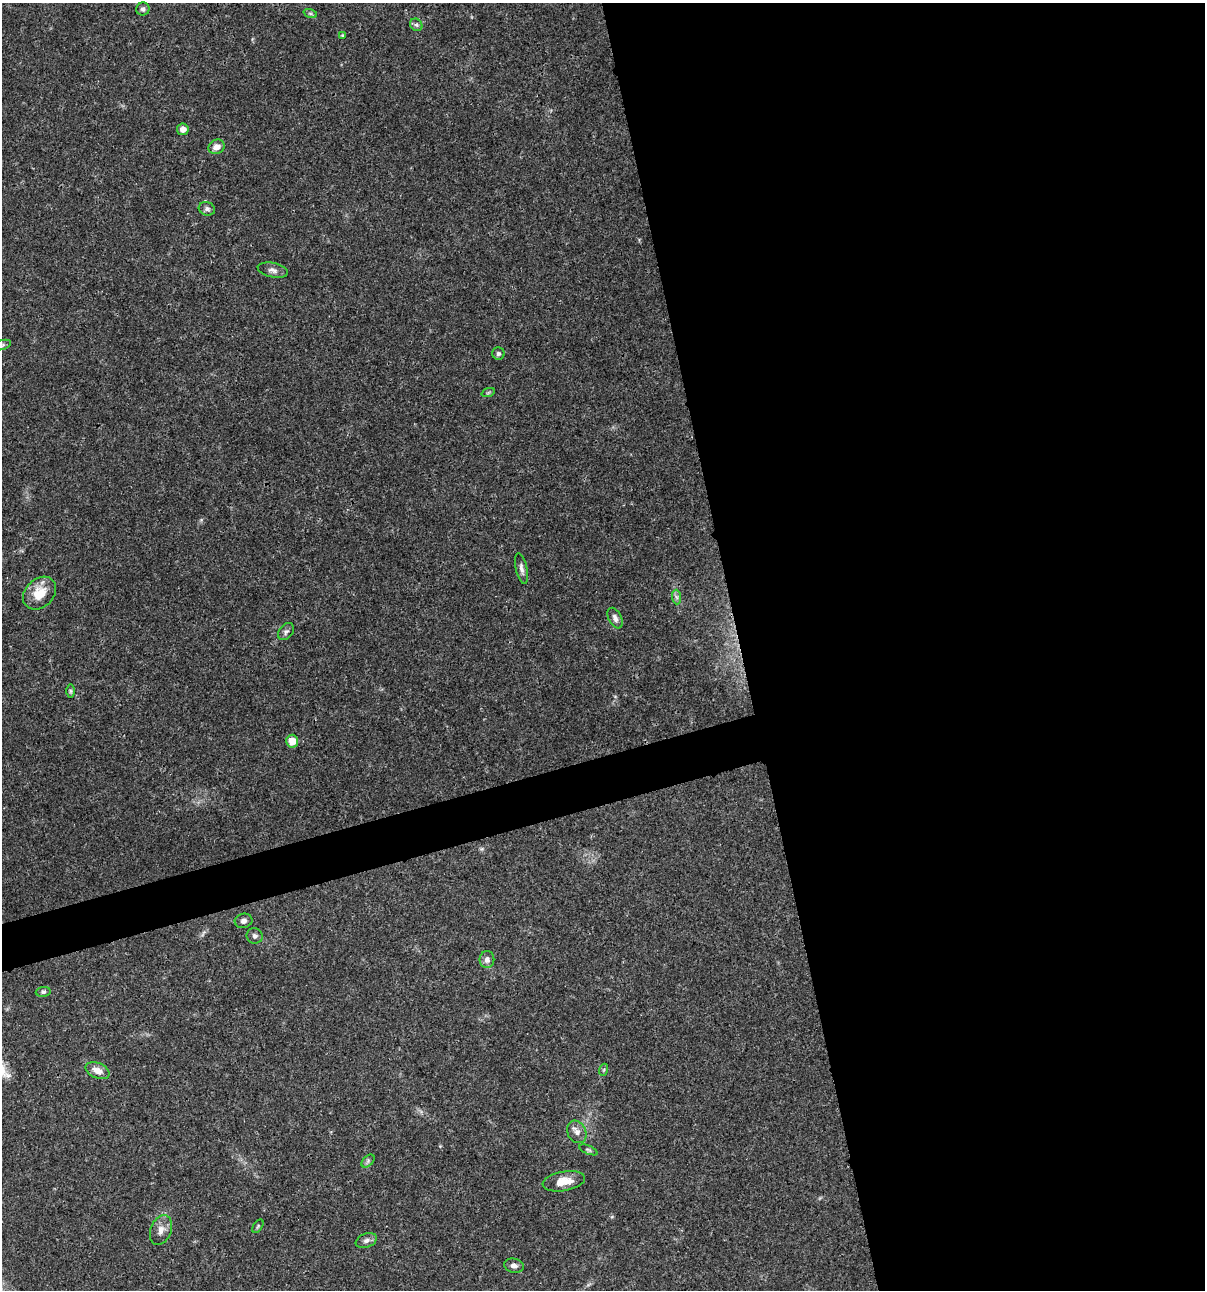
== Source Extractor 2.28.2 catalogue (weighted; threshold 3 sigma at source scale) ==
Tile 8 of 4 x 4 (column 4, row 2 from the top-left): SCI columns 3711-4913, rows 2581-3868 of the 4962 x 5160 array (HDU 1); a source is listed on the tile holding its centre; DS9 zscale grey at full resolution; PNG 1207 x 1292 px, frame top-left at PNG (2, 3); each listed source drawn as its Kron ellipse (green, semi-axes under 4 px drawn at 4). Shown black and unused: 41% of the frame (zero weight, under 3 of 4 exposures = <1% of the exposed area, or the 3 px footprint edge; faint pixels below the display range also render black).
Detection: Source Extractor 2.28.2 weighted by HDU 2 'WHT'; one run over the whole footprint, this tile lists its part. Background 0.0315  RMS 0.002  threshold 0.00908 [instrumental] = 3 sigma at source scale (4.5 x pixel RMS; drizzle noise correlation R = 1.50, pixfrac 1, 0.0396/0.0396 arcsec/px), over >= 5 px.
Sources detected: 32; all 32 listed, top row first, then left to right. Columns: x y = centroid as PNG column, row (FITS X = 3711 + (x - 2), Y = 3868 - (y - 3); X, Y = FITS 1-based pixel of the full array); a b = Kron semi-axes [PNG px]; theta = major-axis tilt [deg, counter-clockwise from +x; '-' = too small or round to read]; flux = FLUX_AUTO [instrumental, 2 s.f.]
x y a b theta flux
143 9 7 6 - 0.58
310 13 7 4 -19 0.38
416 25 7 5 -43 0.42
342 35 4 3 - 0.18
183 129 6 6 - 1.2
216 147 8 7 - 1.5
207 209 8 6 -18 0.61
273 270 15 7 -12 1
2 345 9 4 19 0.43
498 354 6 6 - 0.45
488 393 7 4 19 0.32
521 569 16 5 -78 0.9
40 593 19 14 44 4.3
677 597 7 4 -88 0.47
615 618 11 6 -65 0.84
286 632 9 7 49 0.63
71 691 7 4 -90 0.33
292 741 6 6 - 3.3
244 921 9 7 14 0.82
255 936 8 7 - 0.63
487 959 8 7 - 0.96
43 992 7 5 9 0.45
603 1070 6 4 70 0.28
97 1071 12 7 -24 1.8
577 1132 12 9 -61 1.2
588 1150 10 4 -23 0.38
368 1161 8 4 46 0.43
564 1181 21 9 10 2.9
258 1226 7 4 55 0.27
161 1230 15 10 68 1.7
366 1241 11 7 22 0.82
514 1266 10 7 -14 0.99
Isophote crosses this tile's border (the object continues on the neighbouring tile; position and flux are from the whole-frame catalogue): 1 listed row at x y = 2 345